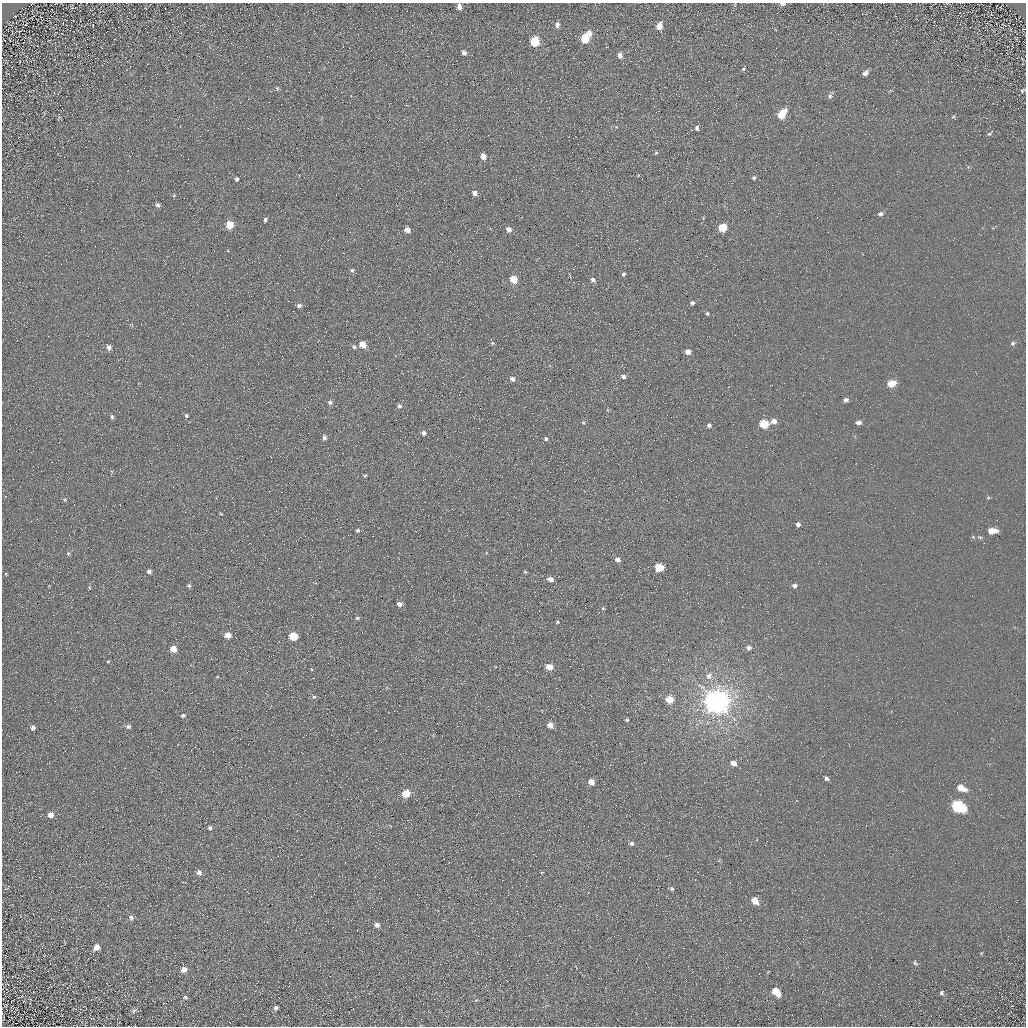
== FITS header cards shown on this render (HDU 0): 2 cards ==
NAXIS1  =                 1024 / Required FITS header
NAXIS2  =                 1024 / Required FITS header

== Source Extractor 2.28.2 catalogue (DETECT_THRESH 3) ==
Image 1024 x 1024 px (HDU 0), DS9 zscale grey, 1 PNG px = 1 image px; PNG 1028 x 1028 px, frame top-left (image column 1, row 1024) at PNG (2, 3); no overlay
Background 5.24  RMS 7.8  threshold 23.4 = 3 sigma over >= 5 px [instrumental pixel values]
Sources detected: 124; all 124 listed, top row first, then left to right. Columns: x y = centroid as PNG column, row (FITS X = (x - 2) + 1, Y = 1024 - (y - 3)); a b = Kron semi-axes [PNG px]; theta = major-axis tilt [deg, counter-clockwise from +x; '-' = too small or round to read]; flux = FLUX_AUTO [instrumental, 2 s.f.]
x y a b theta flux
783 4 6 3 1 1600
459 7 6 5 - 3000
407 11 2 2 - 770
557 25 6 5 - 1900
659 26 6 5 - 4800
589 34 7 5 87 3400
585 39 6 5 - 15000
535 42 6 5 - 20000
464 53 6 5 - 1900
620 55 6 5 - 2000
743 69 4 3 - 620
865 73 7 5 35 2200
277 88 6 5 - 710
1022 90 7 4 42 850
830 96 8 5 80 1300
782 114 8 5 51 17000
953 117 5 3 - 610
697 128 7 4 85 1400
989 134 7 5 18 1000
656 153 5 4 - 610
483 156 5 5 - 4300
754 178 4 4 - 950
237 179 5 4 - 1100
474 193 6 5 - 2500
158 205 5 5 - 1200
406 213 2 2 - 290
880 214 6 5 - 1300
265 220 5 3 - 920
230 225 5 5 - 11000
722 228 6 5 - 17000
508 229 6 5 - 2800
407 230 5 4 - 3900
352 270 5 5 - 980
623 274 6 4 47 960
513 279 5 5 - 11000
593 280 6 5 - 1900
692 303 6 5 - 1300
299 306 6 5 - 1500
707 313 5 4 - 800
492 343 5 5 - 760
1013 343 6 5 - 980
362 345 6 5 - 7200
109 347 6 5 - 2100
354 347 6 4 -72 900
688 352 5 5 - 3300
623 376 7 5 -35 1500
512 379 7 5 -43 1800
891 383 6 5 - 11000
333 391 3 3 - 470
846 400 6 5 - 1400
330 402 6 6 - 1300
399 406 6 6 - 1500
186 415 5 4 - 1000
112 417 6 4 -80 950
774 421 6 5 - 3200
859 422 5 4 - 1800
583 423 6 4 -1 540
764 424 6 5 - 21000
709 425 5 4 - 1300
424 433 6 5 - 1500
324 437 5 5 - 1500
546 439 5 5 - 1000
365 475 7 4 -6 590
65 500 5 4 - 560
221 514 5 3 - 480
798 524 4 4 - 1500
357 530 4 4 - 950
992 531 8 5 -2 6400
973 537 5 3 - 500
68 553 6 5 - 790
617 560 6 6 - 2400
659 567 6 5 - 19000
149 571 5 4 - 1400
525 572 4 3 - 550
6 574 5 3 - 610
550 579 6 5 - 2900
189 586 5 4 - 910
795 586 5 5 - 1500
89 587 5 3 - 500
399 604 5 4 - 2400
603 608 5 3 - 470
357 618 5 4 - 850
557 622 5 4 - 620
227 635 5 5 - 5400
293 636 5 5 - 15000
749 648 6 5 - 1600
173 649 5 5 - 7300
108 661 5 3 - 450
549 667 6 5 - 5700
709 676 9 8 - 2800
314 697 5 5 - 910
669 700 5 5 - 11000
717 702 8 7 - 820000
183 716 5 4 - 1200
627 720 4 4 - 710
550 725 6 5 - 3800
128 727 6 5 - 1300
33 728 7 6 - 1400
734 763 5 4 - 3700
826 778 5 4 - 1200
591 782 5 5 - 4900
961 788 9 5 -25 7300
406 793 5 5 - 13000
958 806 9 6 -26 59000
50 815 6 6 - 3500
210 828 6 5 - 1300
632 843 6 5 - 1400
199 873 6 5 - 2400
672 889 6 5 - 950
754 900 6 5 - 6900
131 917 7 6 - 1500
377 925 5 5 - 2400
96 947 7 6 - 3400
981 953 5 4 - 540
915 963 8 4 -57 910
184 969 6 6 - 3800
776 991 7 5 -49 12000
942 993 6 5 - 1000
185 997 6 5 - 1000
476 1000 5 3 - 520
24 1002 4 2 - 320
276 1008 6 5 - 1100
134 1010 9 5 35 1100
2 1020 3 2 - 890
At the frame edge (FLAGS 8, measured only in part): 3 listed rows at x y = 783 4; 459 7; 2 1020